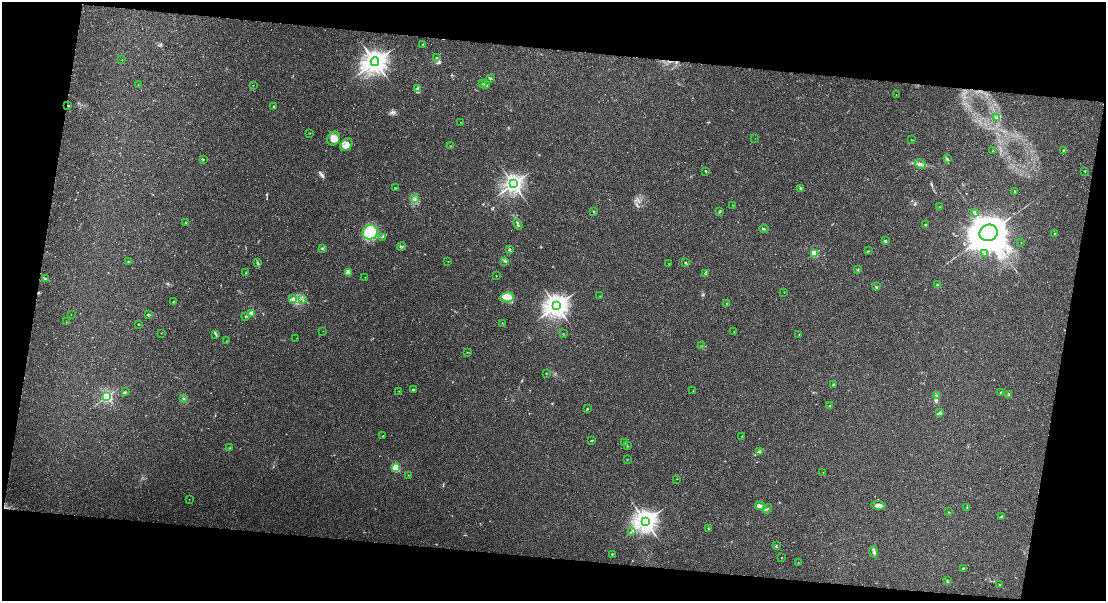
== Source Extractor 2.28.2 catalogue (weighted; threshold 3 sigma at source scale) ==
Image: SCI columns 5-4420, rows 282-2674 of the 4422 x 2925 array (HDU 1 of 3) = the unmasked area's bounding box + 8 px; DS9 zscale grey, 4 x 4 block average (1 PNG px = mean of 4 x 4 image px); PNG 1108 x 603 px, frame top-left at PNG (2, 2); each listed source drawn as its Kron ellipse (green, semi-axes under 4 px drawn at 4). Shown black and unused: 22% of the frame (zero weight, under 3 of 6 exposures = <1% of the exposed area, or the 3 px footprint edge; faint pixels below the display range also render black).
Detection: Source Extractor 2.28.2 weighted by HDU 2 'WHT'. Background 0.0739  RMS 0.0063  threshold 0.0256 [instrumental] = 3 sigma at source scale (4.09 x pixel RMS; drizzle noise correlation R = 1.36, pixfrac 0.8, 0.0396/0.0396 arcsec/px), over >= 5 px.
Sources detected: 154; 1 cosmic-ray / hot-pixel residue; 1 long thin detection or spike segment (spike, bleed or trail) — neither listed nor drawn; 5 coinciding with a brighter row at this scale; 9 inside a brighter listed object's ellipse — not listed separately; the other 138 listed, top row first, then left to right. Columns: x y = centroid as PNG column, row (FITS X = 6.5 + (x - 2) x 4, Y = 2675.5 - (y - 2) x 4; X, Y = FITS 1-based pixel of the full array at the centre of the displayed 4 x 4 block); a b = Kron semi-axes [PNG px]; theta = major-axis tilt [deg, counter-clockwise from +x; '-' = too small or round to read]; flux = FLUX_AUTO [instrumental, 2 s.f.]
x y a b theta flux
422 44 2 2 - 0.84
437 58 4 2 - 3.9
122 60 2 2 - 0.7
375 62 4 4 - 2600
490 78 2 2 - 2.5
483 84 2 2 - 1.9
138 85 2 2 - 0.63
253 85 2 2 - 0.92
485 85 2 2 - 2.2
417 88 2 2 - 1.5
896 94 2 2 - 0.6
68 106 2 2 - 1.8
273 106 3 2 - 2.1
997 117 2 2 - 1.9
461 122 2 2 - 0.86
310 133 2 2 - 1.8
334 138 7 6 - 23
755 139 2 2 - 0.92
912 140 2 2 - 1.6
346 145 7 5 52 30
450 146 2 2 - 0.7
1063 150 2 2 - 2.8
992 151 2 2 - 1.8
947 159 3 2 - 2.8
203 160 3 2 - 2.4
920 164 6 3 -24 9.1
705 171 3 2 - 3
1085 171 2 2 - 3.8
513 184 3 3 - 1800
395 188 3 2 - 1.9
801 188 3 2 - 5.8
1015 192 2 2 - 1.2
414 199 2 2 - 2.6
733 205 2 2 - 0.69
940 207 2 2 - 1.3
594 211 4 2 - 1.6
719 212 2 2 - 1.7
974 213 3 2 - 1.9
186 223 2 2 - 1.7
518 224 6 2 -63 4.9
926 225 2 2 - 1.3
764 229 4 2 - 2.6
370 232 7 7 - 88
989 233 9 8 - 8100
1055 233 2 2 - 1.7
382 237 2 2 - 1.5
885 241 2 2 - 18
1021 242 2 2 - 1.3
401 247 4 2 - 4.2
322 248 2 2 - 2.8
509 250 3 2 - 3.1
868 251 3 2 - 2
814 253 2 2 - 190
984 254 2 2 - 1.4
128 261 2 2 - 2.1
448 261 2 2 - 1.4
504 261 2 2 - 0.93
258 263 3 2 - 2.8
685 263 2 2 - 2.4
669 264 2 2 - 1
858 269 2 2 - 2.3
348 272 2 2 - 68
246 273 2 2 - 1.3
705 273 3 2 - 5.3
496 276 2 2 - 1.2
365 277 2 2 - 0.62
45 279 3 2 - 4.2
937 285 3 2 - 2.5
876 287 2 2 - 19
784 292 2 2 - 0.81
600 296 2 2 - 1.7
507 297 7 5 6 20
293 299 4 3 - 6.2
302 299 2 2 - 1.5
173 302 2 2 - 2.3
727 303 2 2 - 1.5
556 306 4 4 - 2600
251 313 2 2 - 78
71 314 2 2 - 0.73
148 315 3 2 - 4.4
246 317 2 2 - 1.9
67 322 2 2 - 0.55
502 323 2 2 - 1.4
138 324 2 2 - 1.6
323 331 2 2 - 0.65
734 332 2 2 - 1.1
162 333 2 2 - 0.76
216 334 3 2 - 3.1
563 334 2 2 - 1.4
799 334 2 2 - 1.8
296 338 2 2 - 0.59
226 341 2 2 - 1.2
701 346 2 2 - 0.7
467 352 2 2 - 1.7
547 373 2 2 - 1.2
833 384 3 2 - 2.2
413 389 3 2 - 2.8
693 390 2 2 - 1.4
398 391 2 2 - 1.6
125 392 2 2 - 1.8
1000 393 3 2 - 1.9
1008 394 3 2 - 3.6
937 396 4 2 - 4.6
107 397 2 2 - 620
183 398 2 2 - 1.6
829 406 3 2 - 2.3
587 409 3 2 - 2.2
940 412 4 2 - 5.5
383 436 2 2 - 2.8
742 436 2 2 - 3.1
592 440 2 2 - 1.6
625 442 4 2 - 4
627 446 2 2 - 2
230 448 3 2 - 1.9
759 452 4 2 - 4.2
627 459 2 2 - 1.7
396 468 2 2 - 210
823 472 2 2 - 0.68
408 475 2 2 - 3.3
677 479 2 2 - 0.82
189 500 2 2 - 1.1
878 505 7 3 -6 12
760 506 5 4 - 8.2
967 507 2 2 - 1.3
767 509 5 2 - 2.6
949 512 2 2 - 1.1
1002 517 2 2 - 6.5
645 521 4 4 - 2700
709 528 3 2 - 2.4
632 531 3 2 - 1.8
776 546 2 2 - 15
874 552 6 2 -74 12
612 554 3 2 - 1.7
781 558 2 2 - 1
798 562 2 2 - 0.68
963 568 2 2 - 1.9
948 581 2 2 - 1
999 585 2 2 - 1.8
Diffuse or blended objects may show on this block-average render without a row.